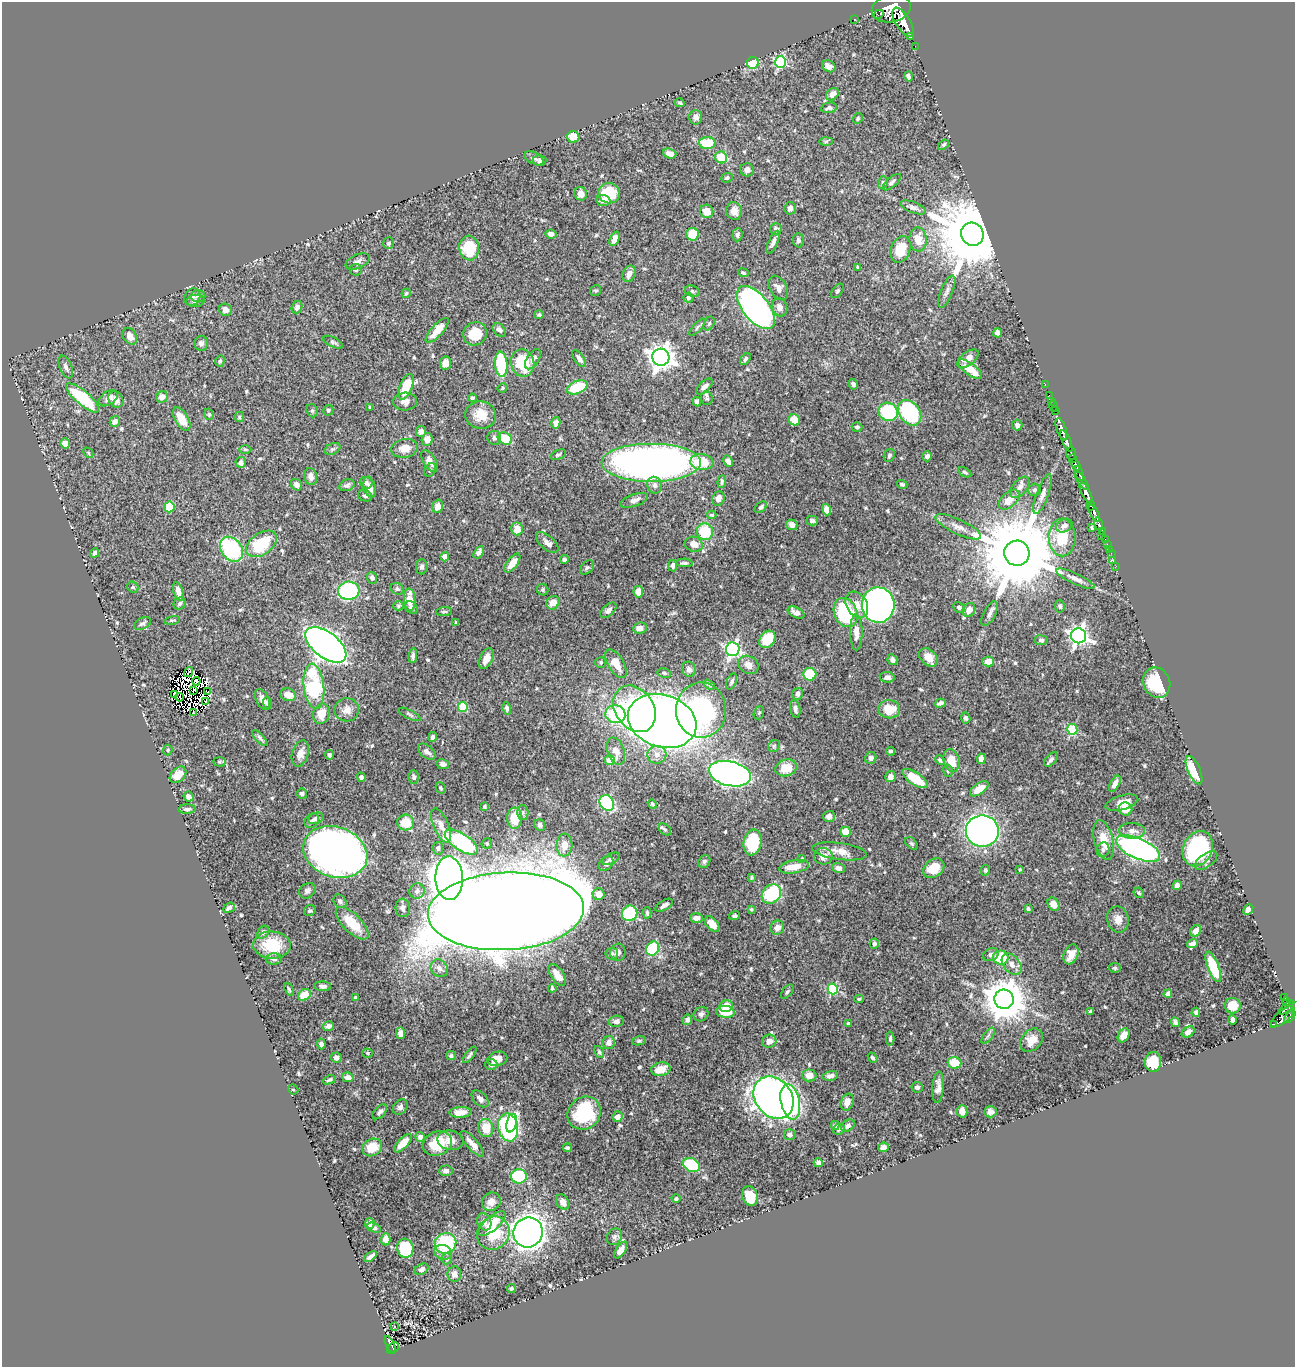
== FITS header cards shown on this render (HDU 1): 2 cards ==
NAXIS1  =                 1293
NAXIS2  =                 1365

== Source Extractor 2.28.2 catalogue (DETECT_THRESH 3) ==
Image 1293 x 1365 px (HDU 1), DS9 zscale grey, 1 PNG px = 1 image px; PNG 1297 x 1369 px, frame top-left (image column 1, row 1365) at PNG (2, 2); each listed source drawn as its Kron ellipse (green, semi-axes under 4 px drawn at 4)
Background 0.44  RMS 0.013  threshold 0.0379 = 3 sigma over >= 5 px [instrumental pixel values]
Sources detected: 605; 13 with non-positive FLUX_AUTO (blend fragments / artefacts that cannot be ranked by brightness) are neither listed nor drawn; of the other 592, the 500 brightest by FLUX_AUTO listed and drawn (92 fainter detections omitted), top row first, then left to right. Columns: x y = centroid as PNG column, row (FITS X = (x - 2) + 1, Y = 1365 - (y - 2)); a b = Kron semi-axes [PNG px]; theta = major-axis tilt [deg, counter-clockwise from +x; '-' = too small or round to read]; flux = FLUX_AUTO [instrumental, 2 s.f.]
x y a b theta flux
891 9 20 13 13 4500
879 14 5 2 - 300
854 19 3 2 - 11
903 22 16 7 -58 2400
911 36 3 3 - 61
915 46 2 2 - 6.8
780 62 6 5 - 94
753 63 6 6 - 36
829 66 7 5 -30 4.7
908 76 5 3 - 2.1
832 94 7 5 45 6.3
680 103 5 4 - 1.4
829 108 8 5 13 2.4
696 117 7 6 - 4.2
858 118 5 4 - 1.3
573 137 6 6 - 18
826 141 6 4 2 1.3
707 143 8 6 1 23
944 145 6 4 37 1.6
670 154 7 4 -20 5.6
721 157 6 6 - 22
534 158 10 6 -28 2.7
540 160 7 5 2 2
747 170 7 6 - 3.9
727 178 6 4 22 1.8
883 182 6 5 - 1.4
892 182 11 5 41 2.3
609 193 11 10 - 32
581 194 7 6 - 7.6
603 200 7 5 -7 4.5
913 207 13 5 -21 3.2
790 208 6 5 - 3.6
707 211 7 6 - 11
734 211 9 7 -76 6.5
776 229 6 5 - 2.3
551 234 6 4 -7 4.3
692 234 6 6 - 26
972 234 12 11 - 11000
737 235 6 5 - 2.5
614 239 7 4 66 7.1
918 239 12 8 -86 13
798 240 7 5 -81 2.1
773 242 12 4 65 4
389 243 6 5 - 1.8
469 248 12 9 -81 31
901 250 14 9 69 21
358 261 13 7 25 3.5
858 267 3 3 - 1.1
356 270 6 5 - 1.7
743 273 5 4 - 1.5
629 274 8 6 66 5.8
778 288 13 8 -61 5.4
596 290 6 5 - 1.4
692 291 7 5 -19 1.7
837 291 8 5 52 1.6
947 291 17 6 68 4.3
406 293 5 4 - 1.2
198 296 7 5 -2 2.1
192 297 9 7 55 4.5
688 298 5 5 - 2.2
195 301 9 6 8 2.6
297 307 6 5 - 3
780 307 9 7 -69 4.4
756 308 25 13 -51 370
225 310 6 6 - 5
539 315 5 4 - 1.3
709 323 7 5 62 1.6
697 327 11 4 48 1.6
437 330 16 5 48 14
499 330 8 5 -46 3.2
997 333 5 4 - 4.7
475 334 12 11 - 25
130 336 9 6 -57 5.8
333 342 10 5 -25 2.1
201 343 7 7 - 3.2
661 357 8 8 - 780
533 359 11 6 58 3.4
579 359 10 4 -54 3.7
745 359 7 4 57 2.1
968 359 12 6 37 6.9
220 361 5 4 - 2.1
446 363 6 5 - 8.9
522 363 14 12 -76 35
501 364 13 6 -85 52
66 367 12 6 -67 3.5
970 369 14 5 -37 14
853 384 5 4 - 2.3
1045 384 2 2 - 10
406 387 13 6 69 29
577 387 11 6 23 43
704 387 10 5 44 4.2
502 388 5 3 - 1.2
1049 395 2 2 - 6.6
162 397 6 5 - 5.5
83 398 21 7 -40 52
108 398 10 6 36 4.5
472 398 4 4 - 1.4
707 398 7 6 - 2.1
116 399 8 7 - 5.8
405 401 12 9 2 5.5
1051 401 3 2 - 8.8
697 402 5 4 - 2.6
1054 406 6 2 -73 16
370 407 4 3 - 1.2
328 410 5 5 - 1.9
312 411 7 5 -69 1.4
1055 411 2 2 - 9
888 412 10 9 - 71
910 413 14 10 -54 90
209 414 6 4 -71 1.2
481 415 15 13 -6 15
239 417 5 5 - 1.3
182 419 13 6 -59 15
794 420 6 5 - 14
115 421 5 5 - 4.6
556 423 6 4 79 4.3
1017 425 5 5 - 2.1
857 427 5 5 - 2
1061 429 11 4 -71 940
421 431 5 5 - 3.3
494 438 7 6 - 2.9
427 439 6 5 - 5.4
505 439 7 5 -28 28
1066 441 11 3 -66 820
65 443 5 4 - 4.7
405 448 13 9 9 9.2
245 449 6 4 -1 1.4
332 449 8 5 26 1.8
88 453 6 4 -46 1.1
1071 454 6 5 - 110
558 455 8 4 22 1.7
889 456 6 5 - 1.9
927 456 5 5 - 3.1
1073 458 4 3 - 130
430 461 12 6 -57 6.3
728 461 6 4 -62 4
241 462 5 5 - 3.9
702 462 11 8 -4 26
651 463 50 19 0 560
1076 465 6 3 -61 370
430 470 7 5 56 1.7
965 472 7 4 -31 1.4
1079 473 8 3 -72 280
311 476 8 6 -77 4.2
1082 481 10 4 -57 340
722 482 6 4 83 1.8
366 483 6 6 - 3
902 484 5 4 - 1.8
296 485 6 5 - 3.9
347 485 8 5 23 2.6
655 485 8 7 - 3.6
370 487 10 6 -77 6.5
1020 487 12 7 50 4.5
1035 490 6 6 - 1.9
1086 493 11 4 -64 1300
1043 494 21 6 70 5.3
365 496 7 5 -20 2.4
718 498 7 6 - 5.6
634 500 14 6 19 4.8
1009 500 12 7 44 9.9
1091 505 5 4 - 350
438 506 7 5 71 6
169 507 5 5 - 20
761 507 7 4 42 2.3
826 510 6 4 -72 7.3
1094 513 9 3 -62 700
712 515 5 4 - 1.1
812 521 6 5 - 2.1
1099 524 7 3 -75 180
792 525 6 5 - 5.7
1064 526 8 6 27 3.9
958 527 25 7 -25 8.2
1092 528 3 3 - 1.2
517 529 6 5 - 11
1102 531 3 2 - 54
705 532 8 8 - 32
1102 536 2 2 - 4.4
1062 537 19 13 -89 32
1105 540 4 2 - 29
547 543 14 7 -42 4.8
262 544 17 10 35 38
694 544 9 7 -16 6.4
1107 544 3 2 - 6.3
232 549 13 10 -53 85
1109 549 2 2 - 7.4
479 552 7 4 58 3.3
95 553 5 3 - 1.8
1017 553 12 12 - 16000
1111 553 2 2 - 3.4
445 557 4 4 - 9.6
564 559 4 4 - 2.3
1113 560 3 2 - 7.3
512 563 11 5 52 12
684 563 8 4 -3 2.1
673 566 6 4 85 2.2
1116 566 2 2 - 3.5
422 567 7 6 - 2.6
587 567 8 5 44 1.8
372 578 6 5 - 2.6
1075 579 21 5 -25 5.5
133 587 6 5 - 1.2
397 589 7 5 -30 1.9
543 590 6 5 - 1.7
178 591 10 5 -73 6.2
349 591 10 9 - 83
638 592 6 5 - 8.9
410 600 11 5 -87 12
553 603 7 6 - 7.7
180 604 6 5 - 1.9
857 605 14 10 -59 9.7
878 605 18 16 -85 410
398 606 5 4 - 1.2
1060 606 6 5 - 1.6
959 607 6 5 - 2.6
411 608 7 5 -45 2.9
608 610 9 5 42 3.8
969 610 7 6 - 7.5
444 611 8 4 5 1.6
796 613 9 5 -28 4.6
846 613 15 11 -66 67
990 614 14 6 62 3.5
172 620 8 3 12 1.1
142 623 9 5 27 2.6
456 623 3 3 - 1.1
640 628 7 5 7 5.7
856 632 18 6 -89 7.2
1078 636 7 7 - 360
767 639 9 7 54 26
1041 640 6 5 - 2
326 645 24 12 -37 760
733 649 7 7 - 200
413 656 7 3 82 2.3
929 657 11 7 -45 11
486 659 11 6 64 7
892 660 5 4 - 3.5
601 662 5 5 - 1.3
988 662 6 5 - 9
616 664 16 8 -59 15
748 665 10 8 -33 6.7
689 669 8 6 -65 3.2
189 672 5 2 - 2.1
664 673 7 4 -10 1.5
810 674 6 6 - 28
887 677 7 5 -7 4.2
196 681 4 2 - 1.2
732 682 8 5 67 2.2
1157 683 16 13 -65 35
709 684 6 3 -32 1.6
314 686 23 10 -84 86
194 690 3 2 - 1.2
208 692 3 2 - 1.5
798 694 6 5 - 2.3
174 695 3 2 - 1.9
288 695 8 6 -22 9.5
180 697 4 2 - 2
262 700 11 6 -64 5.7
206 701 4 2 - 1.5
268 703 6 4 -66 2.3
940 703 6 4 16 3.3
463 707 5 4 - 35
507 708 6 4 -77 2.6
635 709 25 19 -55 98
795 709 9 5 -79 3.1
889 709 11 9 -7 16
347 710 12 11 - 6.6
701 710 27 25 -89 170
193 713 3 3 - 1.6
759 713 7 5 70 1.2
321 714 10 8 72 13
410 714 12 3 -27 1.6
615 714 10 9 - 63
966 718 5 4 - 2.3
662 721 35 26 -18 1100
1072 729 5 5 - 62
432 737 5 3 - 2
260 738 10 4 -48 2.1
774 746 7 5 48 1.5
168 750 5 5 - 1.1
616 751 14 8 -70 7.7
891 751 4 4 - 1.5
427 752 10 6 -39 3.5
300 753 13 8 72 6.9
329 755 5 4 - 2
657 755 9 9 - 5.3
871 758 6 5 - 2.2
981 759 5 4 - 5.7
1051 759 8 5 50 2.8
610 760 5 5 - 29
940 760 5 4 - 1.8
951 761 12 8 -76 13
219 762 6 4 -3 1.3
443 764 6 5 - 3.2
786 768 11 8 18 16
1194 770 15 6 -66 21
948 771 6 5 - 1.4
730 774 21 12 -13 480
178 775 9 6 43 13
361 777 5 4 - 2.6
414 777 6 5 - 1.6
890 777 5 5 - 5.4
915 779 15 6 -33 20
1115 784 9 4 63 5.6
441 788 6 4 -60 1.4
979 789 10 5 35 14
302 794 5 5 - 2.5
188 797 5 4 - 3.7
607 803 8 7 - 80
1122 803 17 7 16 8.8
652 804 5 4 - 1.3
485 806 4 3 - 1.2
187 809 8 4 1 2.7
1125 809 7 6 - 13
523 812 7 5 -88 2
829 816 6 5 - 5.2
316 818 8 5 18 2.1
515 818 10 7 88 21
312 820 8 6 46 2.7
406 822 8 8 - 19
441 825 18 7 -67 6.7
540 825 6 5 - 3.1
665 829 7 5 -43 1.7
982 831 16 15 - 410
1132 831 13 8 -3 6.5
845 832 5 5 - 16
1104 840 20 9 -76 16
461 842 19 8 -34 120
752 842 13 9 79 49
487 843 5 5 - 1.5
912 844 7 5 -46 1.6
564 845 11 8 84 9.2
438 848 6 5 - 1.7
1138 849 23 10 -24 290
1198 849 18 14 64 96
1103 850 7 6 - 2.5
839 851 27 8 -8 11
335 852 33 25 -19 550
823 856 9 8 - 8.2
611 859 9 5 27 2
802 859 4 3 - 1.3
704 861 7 5 54 1.8
1206 861 13 6 35 3.9
606 863 8 6 45 3
794 867 15 6 9 13
839 868 7 5 -18 3.8
934 868 11 8 37 18
1020 869 4 3 - 1.3
985 870 5 4 - 1.9
752 877 4 3 - 1.1
449 878 22 14 -88 1300
1177 885 5 4 - 3.7
307 891 9 7 41 2.9
417 891 8 7 - 4.1
1139 893 5 4 - 1.3
599 894 6 6 - 9.7
771 894 10 8 44 56
340 901 7 6 - 2.7
1053 904 7 5 -59 8.7
664 905 10 5 31 3.5
229 908 6 4 38 3
403 908 9 7 -82 3.1
751 909 4 3 - 1.1
1028 909 3 3 - 1.6
1248 909 6 4 49 3.5
310 910 6 5 - 1.5
506 911 78 39 3 8500
630 913 8 7 - 62
647 913 5 3 - 1.8
735 916 5 4 - 1.7
696 918 6 5 - 4.7
1118 919 13 10 -78 7.3
352 923 21 9 -45 26
712 924 9 5 -47 7.3
777 928 7 6 - 5.9
1196 931 6 5 - 6.6
263 932 7 5 53 2
1192 943 6 4 19 3
874 944 5 4 - 2.3
272 945 19 13 -2 28
653 948 7 6 - 53
618 952 9 7 84 4
612 954 6 6 - 1.6
1071 954 10 7 68 8.4
991 955 8 6 26 2.7
1001 958 8 7 - 34
274 959 8 5 1 2.7
1012 964 12 8 -52 6.3
1213 967 16 5 -69 36
439 968 9 8 - 3.9
1115 968 6 4 -10 1.6
557 975 12 6 -56 8.4
323 986 8 5 -2 2.8
552 988 4 3 - 1.2
289 989 6 3 -65 1.4
833 989 5 5 - 63
787 992 8 4 51 1.7
1168 994 4 4 - 3.4
304 995 7 5 40 16
356 998 4 3 - 1.9
1285 998 3 3 - 31
859 999 4 3 - 1.3
1004 999 10 9 - 2900
1286 1002 4 3 - 81
726 1006 7 6 - 9.8
1233 1006 8 8 - 11
1287 1008 9 3 41 180
1090 1011 4 3 - 1.6
725 1012 9 6 -3 22
1196 1012 4 3 - 2.1
701 1014 8 7 - 2.6
1283 1017 14 6 40 310
1290 1017 7 3 50 340
687 1020 5 5 - 2.8
1233 1020 5 3 - 2.9
616 1021 7 5 10 3.6
1175 1022 5 3 - 2.2
848 1024 3 3 - 2
1273 1024 3 2 - 23
328 1026 5 4 - 2.8
1188 1032 7 5 32 5.4
400 1033 6 4 -90 5.4
1124 1035 7 5 61 7.9
988 1036 9 4 54 2.1
890 1038 7 4 89 1.8
1032 1040 13 10 46 9
639 1041 7 4 12 1.4
769 1041 7 6 - 5.1
609 1042 7 6 - 4.6
321 1044 5 4 - 3.7
599 1052 6 4 -64 1.4
367 1053 5 4 - 1.1
451 1055 5 4 - 1.9
470 1055 10 3 53 2
336 1058 5 5 - 3.9
873 1058 5 4 - 1.6
497 1059 10 7 16 8
1153 1062 10 8 87 27
955 1063 7 5 -16 24
491 1065 6 5 - 2.6
661 1069 10 6 10 12
809 1075 7 6 - 8.5
830 1076 7 4 13 3.6
348 1077 6 4 -11 4.4
329 1080 6 3 24 2
917 1087 6 5 - 3.2
938 1087 15 6 85 5.1
293 1089 5 4 - 1.6
774 1098 23 18 -51 490
480 1099 10 6 -45 3.8
790 1102 18 9 -78 160
847 1102 8 6 70 6.6
400 1107 8 6 53 2.9
962 1111 6 5 - 6.2
380 1112 9 5 46 3
460 1112 11 5 4 8
990 1112 6 5 - 3.7
584 1113 17 15 44 48
617 1117 5 5 - 5
512 1123 9 5 76 67
835 1125 5 4 - 2.2
848 1126 7 5 37 3
508 1127 14 10 -79 190
486 1128 9 7 -83 17
839 1129 6 5 - 2.2
790 1135 6 5 - 3.4
420 1137 5 4 - 3.1
450 1140 13 9 -12 8.3
403 1143 12 5 46 11
437 1143 15 12 25 24
472 1144 16 5 -49 6.9
372 1147 10 8 27 16
883 1147 5 4 - 3
568 1148 4 3 - 1.5
818 1163 4 4 - 2.9
692 1165 9 6 -29 48
446 1171 7 5 2 3
519 1176 8 7 - 72
750 1196 10 7 -71 21
676 1198 4 4 - 1.6
491 1202 9 8 - 6.8
563 1202 8 6 -59 6
484 1222 9 7 -65 5
370 1223 5 5 - 2.6
492 1223 17 7 41 17
374 1228 7 4 -24 2
528 1232 15 14 - 760
493 1233 17 15 53 33
614 1237 9 7 63 2.7
386 1239 6 4 88 5.3
446 1243 11 10 - 53
405 1248 9 8 - 45
621 1250 9 4 56 5.2
443 1252 9 7 -18 5
371 1256 7 4 37 4.3
447 1259 5 5 - 1.6
422 1269 7 5 30 2.6
454 1274 8 6 -90 4.5
511 1288 4 4 - 1.5
394 1326 3 3 - 1.7
390 1344 9 3 -63 110
393 1348 6 5 - 100
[92 fainter detections neither listed nor drawn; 13 non-positive-flux detections neither listed nor drawn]